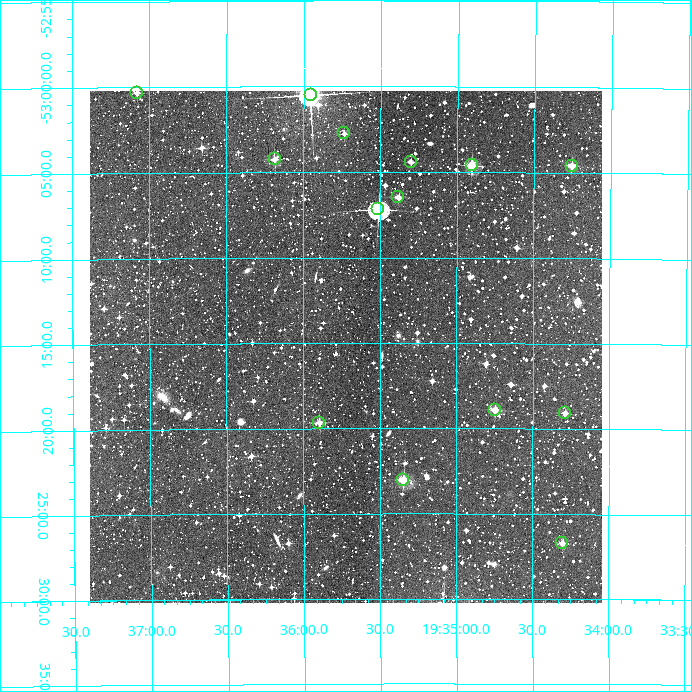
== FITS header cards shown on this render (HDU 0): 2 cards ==
NAXIS1  =                  512
NAXIS2  =                  512

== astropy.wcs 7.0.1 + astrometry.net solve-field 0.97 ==
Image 512 x 512 px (HDU 0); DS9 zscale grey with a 90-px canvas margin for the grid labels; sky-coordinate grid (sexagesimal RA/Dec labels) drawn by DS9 from the SOLVED WCS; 14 Tycho-2 reference stars matched to detected sources circled (green)
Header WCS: RA---TAN/DEC--TAN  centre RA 19:35:43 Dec -53:15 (293.93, -53.25 deg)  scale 3.52 arcsec/px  FOV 30.0' x 30.0'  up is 0 deg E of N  parity normal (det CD < 0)
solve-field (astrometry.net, Tycho-2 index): VERIFIED the header's WCS against the Tycho-2 star catalogue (verified at 2 index scales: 7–14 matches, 0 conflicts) and refined it, rather than solving blind
Solved WCS: RA---TAN-SIP/DEC--TAN-SIP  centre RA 19:35:43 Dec -53:15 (293.93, -53.25 deg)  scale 3.51 arcsec/px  FOV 30.0' x 30.0'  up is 0 deg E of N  parity normal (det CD < 0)
The solver's refit moves the header's centre by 1.5 arcsec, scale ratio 0.999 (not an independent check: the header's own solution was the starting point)
Tycho-2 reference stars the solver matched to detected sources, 14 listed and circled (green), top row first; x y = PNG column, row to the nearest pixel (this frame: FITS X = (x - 90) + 1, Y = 512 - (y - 91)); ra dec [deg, ICRS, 3 dp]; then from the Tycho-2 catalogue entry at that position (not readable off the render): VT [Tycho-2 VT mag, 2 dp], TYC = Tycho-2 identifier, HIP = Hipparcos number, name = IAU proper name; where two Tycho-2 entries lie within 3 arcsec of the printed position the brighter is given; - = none
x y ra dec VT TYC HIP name
137 93 294.269 -53.005 11.94 8774-624-1 - -
311 95 293.988 -53.008 6.93 8774-475-1 96399 -
344 133 293.933 -53.046 11.48 8774-588-1 - -
275 159 294.046 -53.070 11.62 8774-1960-1 - -
411 162 293.825 -53.073 12.20 8774-1590-1 - -
472 165 293.726 -53.077 10.05 8774-1388-1 - -
572 166 293.564 -53.076 11.39 8774-982-1 - -
398 197 293.845 -53.108 11.65 8774-2134-1 - -
378 209 293.877 -53.120 8.48 8774-1412-1 96358 -
495 410 293.687 -53.315 10.95 8774-1602-1 - -
565 413 293.572 -53.318 11.18 8774-1970-1 - -
319 423 293.974 -53.328 11.15 8774-1612-1 - -
403 480 293.836 -53.384 10.82 8774-2183-1 - -
562 543 293.576 -53.445 11.86 8774-1348-1 - -